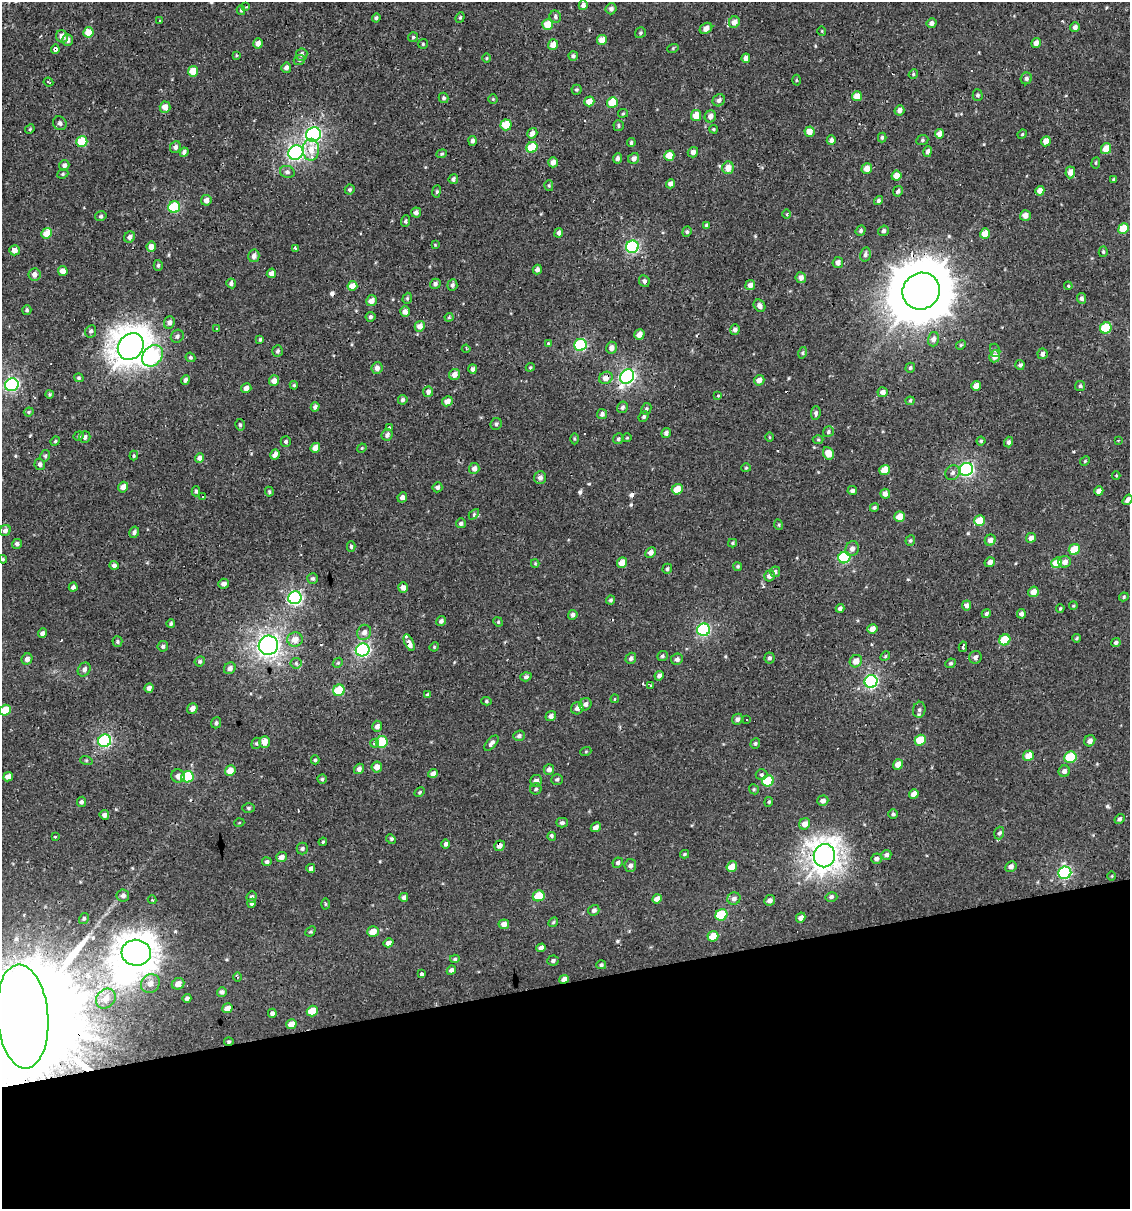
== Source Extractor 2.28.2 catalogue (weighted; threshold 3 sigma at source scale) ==
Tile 14 of 4 x 4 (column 2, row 4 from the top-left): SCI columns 1150-2277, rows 1-1207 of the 4599 x 4829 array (HDU 1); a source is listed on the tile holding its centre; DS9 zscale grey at full resolution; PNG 1132 x 1211 px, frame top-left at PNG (2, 2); each listed source drawn as its Kron ellipse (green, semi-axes under 4 px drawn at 4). Shown black and unused: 19% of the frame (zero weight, under 2 of 3 exposures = <1% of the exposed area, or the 3 px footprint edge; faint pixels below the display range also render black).
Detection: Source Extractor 2.28.2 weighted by HDU 2 'WHT'; one run over the whole footprint, this tile lists its part. Background -2.67e-04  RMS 0.0035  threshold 0.0156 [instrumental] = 3 sigma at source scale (4.5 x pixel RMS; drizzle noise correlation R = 1.50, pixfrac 1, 0.0396/0.0396 arcsec/px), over >= 5 px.
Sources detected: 463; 1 inside a brighter object's white glare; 14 cosmic-ray / hot-pixel residue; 1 long thin detection or spike segment (spike, bleed or trail) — neither listed nor drawn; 1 inside a brighter listed object's ellipse — not listed separately; the other 446 listed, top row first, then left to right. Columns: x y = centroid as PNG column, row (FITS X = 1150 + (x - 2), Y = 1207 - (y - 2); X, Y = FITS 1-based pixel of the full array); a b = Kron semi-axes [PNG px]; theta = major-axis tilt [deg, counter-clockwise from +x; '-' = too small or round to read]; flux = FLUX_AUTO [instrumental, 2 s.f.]
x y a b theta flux
583 5 5 4 - 1.5
246 7 4 3 - 0.47
611 9 5 5 - 1.2
241 10 5 4 - 0.54
460 17 5 4 - 0.47
555 17 6 5 - 0.79
376 18 4 4 - 0.6
160 21 3 2 - 0.35
734 22 6 5 - 2.8
931 23 5 4 - 1.2
547 24 5 5 - 6
1075 27 5 4 - 1.3
706 28 7 5 35 1.7
822 31 5 3 - 0.26
88 32 5 5 - 5.3
640 33 6 5 - 0.56
62 36 6 6 - 2.1
413 37 5 5 - 0.5
68 40 6 5 - 1.4
602 40 5 5 - 3.6
258 43 5 4 - 1.9
1036 43 5 4 - 1.8
423 44 5 5 - 0.44
553 45 5 4 - 3.1
673 48 6 3 19 0.36
55 49 4 4 - 2.3
302 54 6 6 - 1.1
236 55 4 3 - 0.36
573 56 5 4 - 0.8
487 58 5 3 - 0.34
746 58 4 4 - 1.5
299 60 6 5 - 0.56
286 68 5 5 - 1.1
193 71 5 5 - 5.5
913 74 5 4 - 0.45
1026 78 6 5 - 0.87
796 80 5 3 - 0.35
48 82 5 2 - 0.35
576 90 5 5 - 0.5
978 95 6 5 - 0.71
857 96 5 5 - 4.1
444 98 5 5 - 0.69
493 99 4 4 - 0.36
719 100 6 5 - 1.2
589 101 5 4 - 3.7
612 102 5 5 - 10
165 107 6 5 - 2.7
899 110 5 4 - 1.6
623 113 5 4 - 0.41
696 115 6 5 - 4.6
710 116 6 5 - 1.8
60 123 7 6 - 1.1
506 125 5 5 - 7.1
619 126 5 5 - 0.59
30 129 5 4 - 0.39
714 129 4 3 - 0.39
809 132 5 5 - 3.5
532 133 5 5 - 1.7
939 134 5 4 - 2.2
1022 134 5 4 - 0.35
313 135 7 7 - 70
882 137 5 4 - 0.57
831 140 5 4 - 1
922 140 6 5 - 0.58
472 141 5 4 - 0.9
1046 141 5 4 - 3.3
82 142 5 5 - 13
631 143 4 4 - 0.57
175 147 6 5 - 1.1
532 147 6 5 - 13
1106 149 5 5 - 4.6
311 150 11 8 89 3.9
928 151 5 4 - 1.2
184 152 4 4 - 1.2
296 152 8 7 - 81
693 152 5 5 - 1.4
442 154 5 4 - 0.44
669 156 5 5 - 4.1
617 158 5 4 - 0.93
634 158 6 5 - 1.5
553 162 5 4 - 2
1096 163 5 3 - 0.42
64 165 5 5 - 1.2
728 168 6 6 - 3.1
867 169 5 5 - 3.1
287 172 7 6 - 0.98
1070 172 6 5 - 2.8
63 174 6 4 22 0.5
896 176 5 5 - 3.1
453 179 5 4 - 0.85
1114 179 3 3 - 0.58
671 184 5 4 - 1.8
549 186 5 4 - 0.38
350 189 5 4 - 0.62
436 191 6 3 81 0.48
898 191 5 4 - 0.75
1040 191 5 4 - 2.3
206 200 5 5 - 1.7
878 200 4 4 - 0.72
174 207 6 6 - 24
416 212 5 5 - 1.2
787 214 5 3 - 0.39
1025 215 5 5 - 2.5
101 216 6 4 15 0.63
405 221 5 4 - 0.62
707 225 4 4 - 0.69
1123 228 5 5 - 7.7
861 231 5 4 - 0.75
884 231 5 5 - 0.76
687 232 5 4 - 0.56
47 233 5 5 - 5.2
559 233 5 4 - 0.98
985 234 5 5 - 4.6
130 237 6 5 - 1.3
435 245 4 3 - 0.27
151 247 5 4 - 2.3
632 247 6 6 - 50
295 249 4 3 - 2.6
14 250 5 5 - 1.9
1103 252 5 4 - 0.55
865 254 7 5 76 0.92
254 256 6 5 - 1.4
838 263 5 5 - 1.6
158 265 5 4 - 0.53
537 270 5 4 - 1.1
63 271 5 5 - 2.8
271 273 5 4 - 2.2
34 274 6 6 - 1.7
801 278 5 5 - 1.6
644 281 6 5 - 0.89
231 283 5 4 - 1.2
435 284 5 5 - 0.9
452 285 6 5 - 0.86
750 285 5 4 - 1.7
352 286 5 4 - 3.4
1068 286 4 3 - 0.38
921 291 19 18 - 2300
407 298 6 4 71 0.49
1081 298 5 4 - 0.86
371 301 6 5 - 2.4
760 306 7 5 -51 1.4
27 310 5 4 - 0.6
405 312 5 5 - 1.6
370 317 5 5 - 0.68
449 317 4 4 - 0.36
169 323 6 5 - 1.3
420 326 5 5 - 2.4
216 328 3 3 - 0.41
1106 328 6 5 - 16
735 330 5 4 - 1.2
91 331 6 5 - 0.76
639 334 5 5 - 2.3
177 336 7 6 - 0.87
260 339 3 3 - 0.42
933 339 7 5 75 1.7
548 343 3 3 - 0.89
580 345 6 6 - 30
961 345 5 4 - 0.47
131 347 14 12 50 490
611 348 6 5 - 1.8
466 349 4 3 - 0.42
995 350 6 5 - 0.57
278 351 6 5 - 0.7
802 353 6 4 75 0.53
1042 354 5 5 - 1.2
152 356 12 9 47 41
995 356 6 5 - 2.6
190 357 5 4 - 0.55
1020 365 5 4 - 0.67
530 367 4 4 - 0.39
377 368 6 5 - 1.6
910 368 5 4 - 0.67
473 369 5 4 - 1.2
455 374 6 5 - 2.3
627 376 7 6 - 79
79 378 5 4 - 0.48
606 378 7 6 - 2.3
185 380 5 4 - 1
759 380 5 5 - 2.3
274 381 5 5 - 2.1
12 385 7 6 - 55
294 385 4 4 - 0.45
976 386 5 4 - 2.6
1080 386 5 5 - 0.56
246 388 5 4 - 1.9
428 392 5 5 - 1.5
883 392 5 5 - 1.7
50 394 4 3 - 0.41
718 396 3 3 - 0.57
403 400 5 4 - 0.78
447 401 5 5 - 2.5
910 401 4 4 - 0.44
315 407 4 4 - 1
622 407 6 5 - 0.82
646 409 6 5 - 0.66
29 412 5 4 - 0.47
816 413 7 4 84 0.83
602 414 5 5 - 1
644 417 6 4 48 0.59
496 424 6 5 - 0.76
240 425 6 4 -75 0.61
390 427 3 2 - 0.36
828 432 6 5 - 0.63
666 433 5 4 - 0.98
387 435 6 5 - 1.2
79 436 5 4 - 0.48
85 437 6 5 - 1.1
769 437 5 3 - 0.31
627 438 4 4 - 0.38
575 439 5 3 - 0.4
618 439 6 5 - 0.72
818 440 5 3 - 0.38
1118 440 4 3 - 0.32
55 441 5 4 - 0.4
981 441 4 4 - 0.47
286 442 5 5 - 0.75
1009 442 5 4 - 0.87
315 448 5 4 - 2.9
362 448 5 4 - 0.33
828 453 6 5 - 3.8
275 455 5 4 - 1.5
45 456 6 4 78 0.59
134 456 5 3 - 0.43
200 458 5 4 - 1.6
1085 461 5 4 - 0.39
40 464 6 5 - 0.92
474 468 5 5 - 1.8
746 468 5 4 - 0.4
966 469 7 6 - 64
885 470 5 5 - 5.3
953 473 8 7 - 1.1
1116 475 4 3 - 0.32
540 478 6 6 - 1.4
123 487 5 5 - 2.4
437 487 5 5 - 1
677 489 5 5 - 4.1
196 491 5 3 - 0.62
852 491 5 4 - 0.82
1099 491 5 4 - 2.1
269 492 5 3 - 0.51
885 494 5 4 - 2
202 496 3 2 - 0.49
402 497 5 4 - 1.2
1127 500 6 4 55 1
874 507 4 4 - 0.58
474 514 6 4 46 0.48
899 517 5 5 - 4.2
980 521 5 5 - 7.4
461 523 5 5 - 0.9
779 525 5 3 - 0.33
5 530 6 5 - 1.1
134 532 6 5 - 0.98
1031 538 5 4 - 1.7
910 540 5 4 - 0.54
990 540 6 5 - 1.9
733 543 4 4 - 0.41
17 544 5 5 - 0.9
351 546 5 4 - 0.51
852 549 7 6 - 1.4
1074 550 6 5 - 9.1
651 552 6 5 - 1.8
844 558 6 5 - 28
3 559 4 4 - 0.39
990 562 5 4 - 1.5
1065 562 6 5 - 1.9
535 563 4 4 - 0.36
622 563 5 5 - 4.7
1056 563 6 5 - 7
114 565 5 4 - 1.1
738 566 4 4 - 0.45
667 569 5 4 - 0.6
775 572 5 5 - 0.72
769 576 5 5 - 1.4
313 579 5 5 - 0.67
224 584 5 5 - 1.5
73 587 4 4 - 1
403 587 5 5 - 1.6
1033 592 5 5 - 3.2
1124 597 5 4 - 0.48
295 598 7 6 - 59
611 600 4 4 - 0.62
967 605 5 4 - 1.4
1073 606 4 3 - 0.33
840 608 4 4 - 1
1060 608 4 3 - 0.39
986 614 4 4 - 0.75
1021 614 5 4 - 1.2
573 615 5 4 - 0.97
441 621 5 4 - 0.92
498 622 5 4 - 0.4
171 624 4 4 - 0.64
872 629 5 4 - 2.6
704 630 6 6 - 42
364 632 8 6 61 1.5
42 633 5 4 - 1.2
1076 638 4 3 - 0.41
295 639 7 7 - 2.9
1005 640 6 5 - 12
117 642 5 5 - 0.62
1116 642 4 4 - 0.73
409 643 9 4 -65 2.7
268 645 10 9 - 120
163 646 5 5 - 0.7
434 647 5 4 - 0.34
963 647 5 3 - 1.7
363 650 7 6 - 62
662 656 5 5 - 0.62
885 656 5 4 - 0.46
975 657 6 6 - 1.1
631 658 5 5 - 0.98
769 658 5 5 - 0.77
27 659 6 5 - 1.5
677 659 6 5 - 1.1
200 661 5 5 - 0.63
856 661 6 6 - 2.9
296 663 5 5 - 0.6
338 663 5 4 - 0.45
951 663 5 4 - 0.58
230 668 6 5 - 1.6
84 669 7 6 - 1.2
659 676 5 4 - 1.2
526 677 5 4 - 0.73
871 681 6 6 - 53
650 686 4 4 - 0.52
149 688 5 4 - 1.2
339 690 6 5 - 14
428 695 4 4 - 0.95
615 699 4 3 - 0.53
486 701 5 4 - 0.52
585 704 6 6 - 1.3
192 708 5 5 - 1.8
577 708 6 6 - 1.5
5 710 5 5 - 7.6
919 710 8 6 77 1
551 716 5 5 - 1.3
737 719 6 5 - 1.1
747 719 3 2 - 0.31
216 723 5 5 - 0.69
377 726 5 5 - 1.5
519 736 6 5 - 0.91
920 740 5 5 - 9.2
105 741 6 6 - 49
1090 741 6 5 - 1.6
264 742 6 5 - 3.1
382 742 6 5 - 17
256 743 6 4 68 0.55
374 743 4 4 - 0.73
491 743 9 5 50 1.2
755 743 5 4 - 0.52
586 751 5 3 - 0.32
1028 756 5 5 - 4.5
1070 757 6 5 - 17
86 760 6 4 -18 0.48
315 760 4 4 - 0.47
898 764 5 5 - 3.3
377 767 5 5 - 2.4
359 769 5 5 - 1.2
549 769 5 5 - 1.4
230 771 5 5 - 4
1064 771 6 5 - 1.4
433 773 5 4 - 1.7
761 775 6 5 - 0.7
178 776 7 6 - 1.6
8 777 5 4 - 2.3
187 777 6 5 - 22
322 779 4 4 - 0.5
557 779 6 5 - 0.64
536 781 6 6 - 1.4
768 781 6 5 - 16
536 789 6 5 - 0.58
754 789 5 4 - 0.48
420 792 5 4 - 0.45
914 794 5 4 - 3.1
823 801 5 5 - 1.4
81 802 5 4 - 0.85
769 802 5 4 - 0.42
248 808 6 5 - 0.57
893 814 4 4 - 0.55
104 815 5 4 - 1.2
1119 819 5 4 - 0.89
239 823 5 3 - 0.28
562 823 5 4 - 0.86
805 824 6 5 - 2.3
596 827 5 4 - 1.7
999 833 6 4 72 0.68
552 836 4 3 - 0.91
55 837 3 2 - 0.62
391 839 5 4 - 0.58
323 842 4 3 - 0.36
446 844 5 4 - 0.83
499 846 6 5 - 1.8
302 848 6 5 - 0.67
685 854 4 3 - 0.48
886 855 5 5 - 0.95
824 856 12 10 80 350
281 857 5 5 - 1.6
876 859 5 5 - 0.95
267 862 5 4 - 0.64
618 863 5 5 - 0.74
630 866 6 6 - 1.3
1011 866 6 5 - 1.3
732 867 5 5 - 4.7
311 868 4 4 - 0.9
1065 873 6 6 - 43
1112 876 5 3 - 0.28
123 896 6 6 - 1.1
539 896 6 5 - 9.2
252 897 5 5 - 0.84
404 897 4 4 - 0.94
831 897 6 4 14 0.8
657 899 5 4 - 2.2
734 899 6 6 - 1.2
152 900 4 2 - 0.31
770 900 5 5 - 1.4
252 903 4 4 - 0.98
326 904 5 3 - 0.32
594 910 5 5 - 0.97
721 915 6 5 - 20
84 918 5 4 - 0.53
801 918 5 4 - 1.9
553 922 5 4 - 0.42
504 924 5 5 - 2
310 931 6 4 43 0.43
373 931 6 5 - 3.6
713 936 5 5 - 5.9
388 943 5 4 - 1.6
541 948 5 4 - 1.6
136 953 14 13 - 470
455 959 5 4 - 0.55
553 961 6 5 - 0.72
601 965 5 4 - 0.51
451 970 5 4 - 0.95
421 974 4 3 - 2.6
237 977 4 3 - 0.38
564 979 5 4 - 2.2
150 983 10 9 - 2.9
178 984 6 5 - 2.5
222 992 5 5 - 1
187 998 4 4 - 0.85
106 999 11 9 45 3.1
227 1008 5 4 - 2.6
312 1011 6 5 - 7
272 1013 4 4 - 0.95
22 1016 52 25 -85 32000
291 1024 5 5 - 3.4
229 1042 4 4 - 0.58
Overlapping masked pixels (flux is a lower limit): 10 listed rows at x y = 55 49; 82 142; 921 291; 606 378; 871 681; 499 846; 824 856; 564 979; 22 1016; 229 1042
Isophote crosses this tile's border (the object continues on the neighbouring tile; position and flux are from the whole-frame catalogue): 3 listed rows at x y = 1127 500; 5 710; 22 1016
Unlisted compact peaks at least as high as the median listed source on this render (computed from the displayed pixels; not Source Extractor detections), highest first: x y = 580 492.